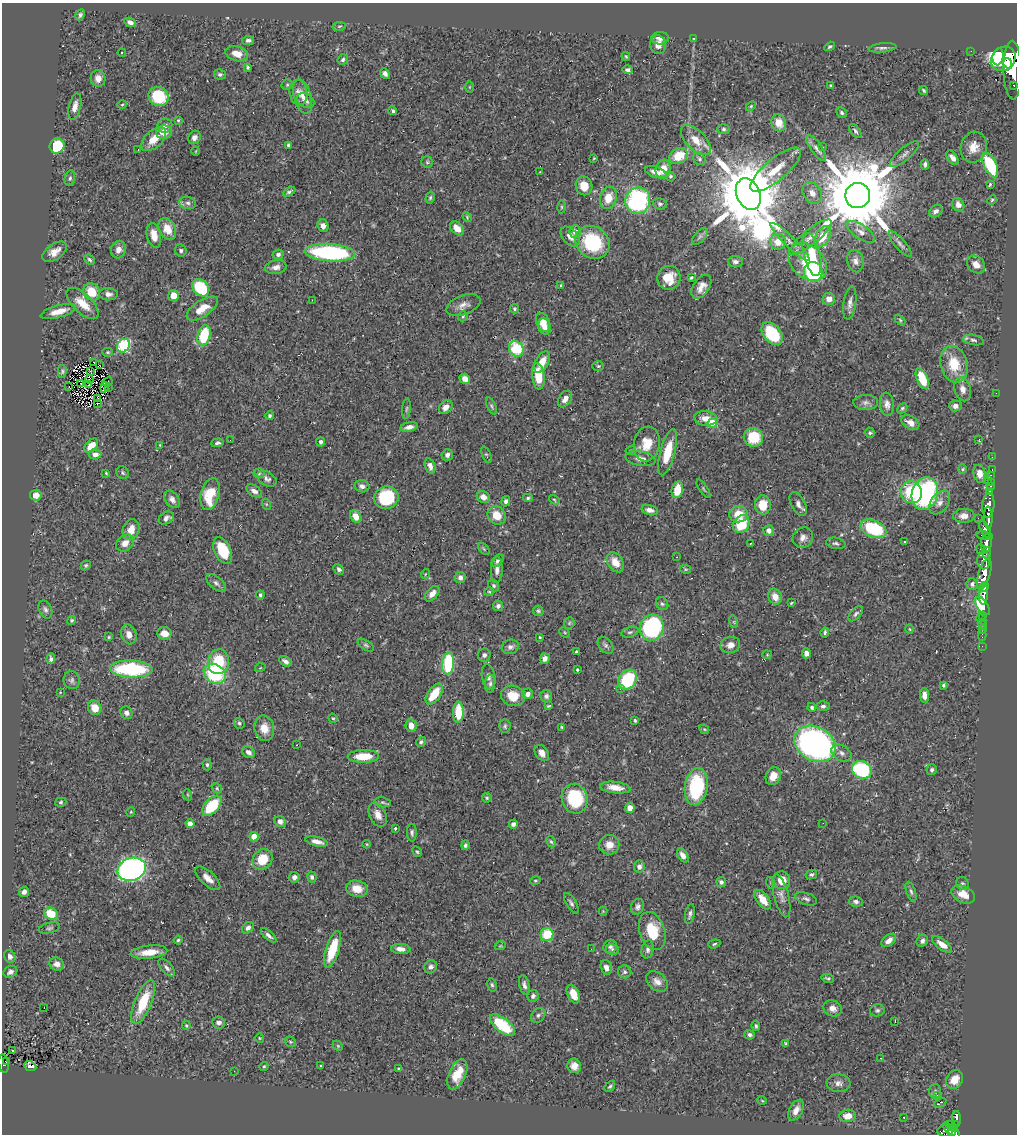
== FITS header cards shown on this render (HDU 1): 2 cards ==
NAXIS1  =                 1015
NAXIS2  =                 1132

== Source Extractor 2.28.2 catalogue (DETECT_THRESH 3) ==
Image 1015 x 1132 px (HDU 1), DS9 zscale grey, 1 PNG px = 1 image px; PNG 1019 x 1136 px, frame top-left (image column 1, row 1132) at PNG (2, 3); each listed source drawn as its Kron ellipse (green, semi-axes under 4 px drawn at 4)
Background 0.617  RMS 0.025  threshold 0.0741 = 3 sigma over >= 5 px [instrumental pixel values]
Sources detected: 465; all 465 listed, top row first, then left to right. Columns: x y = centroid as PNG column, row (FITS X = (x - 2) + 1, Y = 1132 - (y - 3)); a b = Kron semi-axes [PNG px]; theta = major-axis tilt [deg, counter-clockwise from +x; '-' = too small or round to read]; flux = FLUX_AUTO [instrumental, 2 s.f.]
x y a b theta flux
80 15 6 4 64 3.7
130 22 6 4 -25 7.7
339 26 7 3 9 1.8
660 38 9 6 0 8.1
694 39 4 4 - 1.5
248 40 6 4 9 4.2
658 45 9 8 - 16
830 46 6 4 32 3
882 48 14 4 6 5.7
971 51 2 2 - 4.6
122 53 4 3 - 4.8
237 54 11 7 -15 18
626 56 5 3 - 1.9
998 57 8 5 80 880
1003 59 13 11 44 2300
343 60 5 5 - 3.3
1008 63 5 4 - 490
248 67 4 3 - 2.6
628 70 5 4 - 4
1013 70 29 9 -89 2300
220 74 6 5 - 3.7
385 74 6 4 -49 5.1
98 78 8 7 - 12
287 85 5 5 - 2.1
1014 85 3 3 - 48
831 86 3 3 - 2.2
469 87 6 4 89 1.6
924 91 4 3 - 2.4
298 93 13 9 -80 9.4
158 96 10 9 - 78
303 96 18 8 -74 12
306 101 9 6 -29 7.4
122 105 4 3 - 1.6
751 106 6 3 45 2
75 107 13 6 77 12
393 111 4 3 - 3.7
842 113 6 4 -47 3.1
178 120 3 3 - 1.9
779 123 9 7 -72 20
165 125 7 7 - 6.1
724 129 6 5 - 3.2
855 131 8 4 -53 3.7
164 132 8 7 - 21
194 137 7 6 - 7.3
154 139 15 8 43 25
696 140 19 9 -45 23
289 145 4 3 - 5.5
57 146 8 7 - 69
822 146 3 2 - 5.8
974 147 16 13 71 22
816 148 15 5 -55 7.7
138 150 3 2 - 1.9
196 151 4 2 - 1.2
904 154 18 6 40 8.2
678 156 9 7 29 36
594 158 4 3 - 1.5
952 158 8 4 -53 7.5
699 159 7 5 -48 3.5
427 162 5 5 - 2.7
925 164 5 4 - 4.6
990 165 13 6 -65 110
663 169 9 7 75 20
776 170 31 11 40 38
540 172 2 2 - 1.1
656 172 11 5 -19 11
670 176 5 4 - 2.8
70 178 8 5 80 3.5
990 184 3 3 - 3.5
584 186 9 8 - 27
289 192 6 3 29 3.4
812 193 12 9 -56 13
748 194 16 11 -68 20000
858 195 12 12 - 25000
430 198 6 4 74 2.7
608 198 11 8 73 27
992 200 5 4 - 1.9
638 201 13 12 - 230
188 203 8 6 -16 5.5
660 204 7 5 -11 3.7
958 205 7 6 - 9
562 207 6 4 -89 2.6
936 211 7 5 35 7.2
467 217 5 4 - 1.8
323 226 6 5 - 8.9
457 228 8 5 -45 18
167 229 11 8 -62 27
575 232 6 6 - 13
861 232 16 7 -34 11
154 235 12 7 -78 21
570 236 11 7 -47 12
700 237 10 5 48 4.3
810 237 26 7 39 19
823 237 11 7 60 34
592 242 18 15 -37 120
778 242 8 8 - 24
790 242 26 5 -44 14
900 244 16 5 -49 6.5
118 250 9 7 75 9.8
181 250 6 5 - 4.1
55 252 14 7 36 16
330 253 25 8 -4 220
278 254 5 4 - 5
812 254 22 8 -77 43
89 260 5 4 - 3
855 261 11 8 -78 9.1
735 262 7 5 -4 5.4
808 262 22 16 -43 50
976 264 10 8 -41 15
276 267 11 7 10 9.6
813 272 10 9 - 160
669 278 12 11 - 28
691 278 3 3 - 2.2
561 285 3 3 - 2.2
701 287 13 8 56 13
201 288 9 7 -46 93
92 292 9 8 - 34
108 294 9 6 -3 7.3
173 296 5 5 - 22
829 299 6 6 - 13
312 300 2 2 - 1400
83 303 20 9 -44 28
850 303 16 6 82 8.6
463 305 18 9 21 13
202 309 18 8 33 23
514 309 4 4 - 2.4
58 311 18 6 15 21
463 316 5 4 - 2.8
900 320 6 4 -46 2
543 322 10 6 -65 21
544 327 8 6 -71 12
772 334 13 8 -51 86
204 335 10 6 74 78
973 340 10 5 -10 4.6
123 346 7 6 - 160
516 349 8 7 - 84
107 352 5 4 - 2.1
94 362 3 2 - 1.9
542 362 12 6 63 22
954 364 18 13 -75 49
99 365 2 2 - 1.6
598 366 6 5 - 2.4
62 371 7 4 89 2.9
91 372 3 2 - 0.94
538 376 13 6 -84 38
89 379 4 2 - 1
465 379 5 5 - 10
922 379 11 5 -68 48
107 382 5 2 - 1.9
81 383 3 2 - 1.5
89 384 3 2 - 2.8
69 386 2 2 - 1
104 387 5 2 - 0.91
108 388 3 2 - 1.7
963 389 12 8 -75 11
996 393 2 2 - 8.1
98 398 3 2 - 1
565 399 9 6 56 9.7
866 402 12 7 1 7.5
97 404 2 2 - 1.3
887 404 12 7 -84 9.4
491 406 9 4 -65 3
955 406 6 5 - 8
446 407 8 6 44 11
902 408 6 4 45 2.7
406 409 10 4 84 2.8
270 416 4 4 - 3.1
706 418 12 7 -4 17
713 423 5 4 - 62
910 423 10 6 -33 12
409 427 9 4 10 8.4
870 433 5 5 - 2.5
753 437 10 9 - 61
979 439 4 3 - 1.3
230 440 3 2 - 1.3
320 442 4 4 - 6
218 443 6 4 5 3.9
647 444 17 13 81 33
160 445 4 3 - 1.5
91 446 8 5 47 23
631 450 5 3 - 1.8
668 452 24 7 75 47
95 454 6 5 - 8.7
447 455 6 5 - 5.7
486 455 9 4 -68 2.3
992 457 2 2 - 5.7
640 459 15 7 -10 11
430 466 8 5 -72 10
962 469 4 4 - 2.1
992 469 3 2 - 8.8
106 473 4 3 - 1.6
123 473 7 6 - 3.3
259 473 5 5 - 2.3
980 474 9 6 -77 15
991 475 2 2 - 6.2
267 479 10 6 -30 6.2
987 480 4 3 - 42
991 482 3 2 - 9.1
362 486 7 6 - 6.2
991 486 3 3 - 18
703 489 11 3 -57 2.3
677 490 8 5 78 34
254 491 9 5 -32 7.6
989 491 3 2 - 11
911 492 11 10 - 80
210 494 16 9 75 57
925 494 17 13 72 250
36 495 6 5 - 15
483 497 6 6 - 11
386 498 12 11 - 100
528 498 5 4 - 2.6
172 499 10 6 -53 8.7
554 500 6 4 -33 2
506 501 5 4 - 4.7
940 503 13 8 54 12
266 504 5 3 - 1.7
798 504 13 7 -62 8.5
763 505 9 8 - 36
988 505 12 6 85 610
650 510 8 5 -14 8.6
739 514 9 8 - 28
497 515 10 8 -48 26
356 516 7 5 -59 19
964 516 11 7 1 13
166 518 8 5 33 6
978 518 2 2 - 4.7
988 518 11 4 -89 400
741 524 9 7 57 67
131 529 10 8 69 20
874 529 13 8 -21 120
985 529 10 4 -61 240
769 531 5 5 - 9
984 536 8 3 -11 180
803 538 10 9 - 10
904 542 2 2 - 1.7
125 543 10 7 39 15
750 543 3 2 - 1.5
836 543 10 5 -10 4.3
986 543 9 5 85 290
484 549 7 4 -46 2.4
223 550 14 8 -65 62
980 550 5 3 - 75
987 553 5 3 - 150
677 557 2 2 - 0.91
498 561 7 4 47 4.3
984 561 8 6 -90 430
615 562 11 7 -57 20
86 565 5 4 - 2.7
339 569 6 4 -43 4.1
685 569 5 4 - 1.9
497 570 13 6 87 8.3
425 574 5 3 - 1.2
984 574 16 5 72 920
460 578 6 5 - 6.7
216 583 12 6 -39 5.9
972 584 6 5 - 6
494 586 6 5 - 2.9
984 587 5 3 - 250
489 592 5 3 - 1.7
432 594 9 5 48 10
984 594 10 4 85 490
260 595 4 3 - 3.8
775 597 8 6 -66 15
791 603 4 2 - 1.5
662 604 7 6 - 3.8
498 606 5 5 - 4.9
983 606 10 5 -54 270
45 609 9 6 -65 5.6
538 611 5 5 - 2.9
856 614 9 5 47 4.2
982 615 3 3 - 65
981 619 6 2 -45 7.7
71 620 4 3 - 2.3
734 622 6 4 -72 2
569 623 6 5 - 3
983 624 3 3 - 16
652 628 13 11 65 270
910 629 5 3 - 1.4
983 629 3 2 - 3.5
565 632 6 4 -45 1.9
630 632 9 5 15 3.9
825 632 5 3 - 3.1
164 633 7 6 - 15
129 635 10 7 -72 14
982 635 5 2 - 7.7
109 637 4 3 - 1.5
539 637 3 3 - 2.2
366 645 9 5 -32 3.4
605 645 9 6 -51 5.1
730 645 10 8 11 12
982 646 2 2 - 4.6
510 647 9 7 16 5.6
576 652 3 3 - 2.4
806 653 5 4 - 9.7
484 655 7 6 - 4.7
767 655 5 4 - 1.7
51 659 5 4 - 5.2
545 659 5 5 - 6.7
285 661 7 4 -33 6.1
218 662 12 10 81 67
448 663 11 6 84 100
260 668 5 3 - 1.2
131 669 21 8 -2 150
577 670 3 3 - 2.2
215 674 11 9 -33 120
489 677 13 6 -82 6.9
72 680 9 8 - 5.3
627 680 10 8 57 130
490 684 9 5 85 4.2
943 685 4 3 - 2.7
620 689 3 3 - 2.1
60 692 2 2 - 1.1
434 694 12 6 54 41
528 694 6 5 - 9.3
924 695 7 4 -84 13
513 696 12 10 -19 29
546 696 6 6 - 4.7
548 706 4 3 - 1.8
823 706 6 4 2 4.2
812 707 4 4 - 3.7
95 708 7 6 - 22
458 712 10 5 87 54
126 713 6 6 - 5.8
333 718 5 4 - 1.8
635 721 4 3 - 2.1
239 723 5 5 - 3.4
411 726 6 5 - 13
505 726 7 5 84 3.2
562 727 4 4 - 1.7
264 728 13 9 -80 22
704 729 5 4 - 1.8
421 742 5 4 - 4
815 744 22 17 -30 510
297 745 2 2 - 1.8
248 752 7 5 -34 7.8
542 753 9 6 -52 9.8
842 753 11 7 -31 7.6
363 756 16 6 1 40
207 765 6 4 -88 2.9
862 770 10 8 -27 150
932 770 5 5 - 3.9
773 776 9 7 66 20
615 787 15 5 -7 18
696 787 19 11 81 130
217 788 5 4 - 2.3
188 795 6 3 -71 1.7
487 798 5 4 - 2.4
575 799 15 13 -72 88
61 802 6 4 16 2.8
383 802 8 5 -10 3.3
212 806 12 7 48 70
630 808 5 4 - 16
131 812 5 4 - 1.7
378 815 13 8 -66 15
280 822 6 5 - 8.3
190 823 4 4 - 20
823 823 2 2 - 0.9
513 824 4 4 - 6.1
395 828 3 3 - 2.1
412 833 9 5 -90 4
254 837 4 4 - 31
317 842 11 4 -14 11
551 842 6 4 -61 2.7
367 844 4 3 - 1.4
465 845 5 4 - 3.5
609 845 10 10 - 17
417 852 5 4 - 2.2
683 855 8 5 -57 10
263 859 11 9 50 44
639 867 6 5 - 7.4
132 869 14 11 19 630
811 874 6 4 14 3.3
294 877 5 5 - 8.3
312 877 5 4 - 4.3
208 878 15 7 -42 16
782 880 9 8 - 25
535 881 5 4 - 1.9
721 882 5 4 - 4.2
771 883 6 3 -71 2.3
962 883 7 6 - 3.4
357 889 11 8 -12 21
24 892 5 5 - 5.5
911 892 10 4 -71 4.5
963 894 12 8 -25 22
781 896 22 7 -75 12
806 899 11 5 -18 5.1
763 900 11 6 -53 21
856 902 7 5 -9 4.7
571 903 11 5 -59 4.6
638 907 8 6 69 5.4
603 911 4 4 - 1.5
51 914 7 6 - 36
690 914 10 4 79 5.3
49 928 11 5 13 3.8
248 928 6 5 - 6.5
652 931 20 12 -72 49
269 935 9 4 -40 5.8
547 935 6 6 - 56
178 940 4 4 - 2.5
889 940 8 5 39 11
922 941 6 5 - 6
714 944 6 4 19 2.6
942 944 11 5 -37 16
500 946 5 3 - 1.6
610 947 7 6 - 4.5
332 949 19 6 72 58
401 949 10 5 -4 11
591 949 3 2 - 1.3
613 949 6 5 - 3
648 949 9 6 78 5.6
149 952 18 6 6 29
10 956 6 5 - 6.5
57 964 7 6 - 9.3
430 967 7 6 - 6.7
606 967 7 5 -74 6.9
167 968 11 5 -48 5.8
10 972 7 5 28 6.8
625 972 6 6 - 4.2
828 978 6 4 -12 3
657 982 12 8 -37 11
492 985 7 4 -79 3.1
524 985 10 5 -77 6.2
573 994 10 6 -66 19
533 996 6 5 - 5
143 1002 23 8 67 62
44 1007 2 2 - 2.9
832 1008 9 7 -29 11
877 1010 7 6 - 4
538 1015 8 6 46 4.7
895 1021 3 2 - 1.1
219 1023 6 6 - 7.6
502 1025 15 7 -39 91
186 1026 4 3 - 2.2
756 1026 5 3 - 2.9
750 1035 5 4 - 4.7
260 1038 4 4 - 1.7
291 1042 6 5 - 2.5
785 1043 3 3 - 1.2
338 1046 6 4 -46 2.2
12 1050 3 2 - 3.2
881 1058 3 2 - 1.5
6 1062 4 2 - 16
3 1063 9 5 -80 88
30 1066 6 4 -25 4.7
264 1066 4 3 - 2.2
321 1066 3 2 - 1.7
574 1066 7 7 - 12
398 1069 3 2 - 1.6
234 1071 3 2 - 2.4
457 1074 16 8 66 30
955 1079 10 8 55 24
838 1083 12 9 -3 8.8
610 1086 6 4 47 2.7
935 1091 7 6 - 3.9
938 1096 3 3 - 5.8
762 1100 5 3 - 1.4
940 1103 7 2 25 2.8
796 1110 11 6 61 12
848 1116 8 6 4 19
904 1117 3 2 - 1.4
956 1119 8 4 -88 100
955 1124 4 3 - 72
951 1126 6 2 -31 33
949 1129 8 3 -50 160
945 1131 8 5 8 220
954 1133 6 5 - 210
At the frame edge (FLAGS 8, measured only in part): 3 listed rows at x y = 1013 70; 3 1063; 954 1133